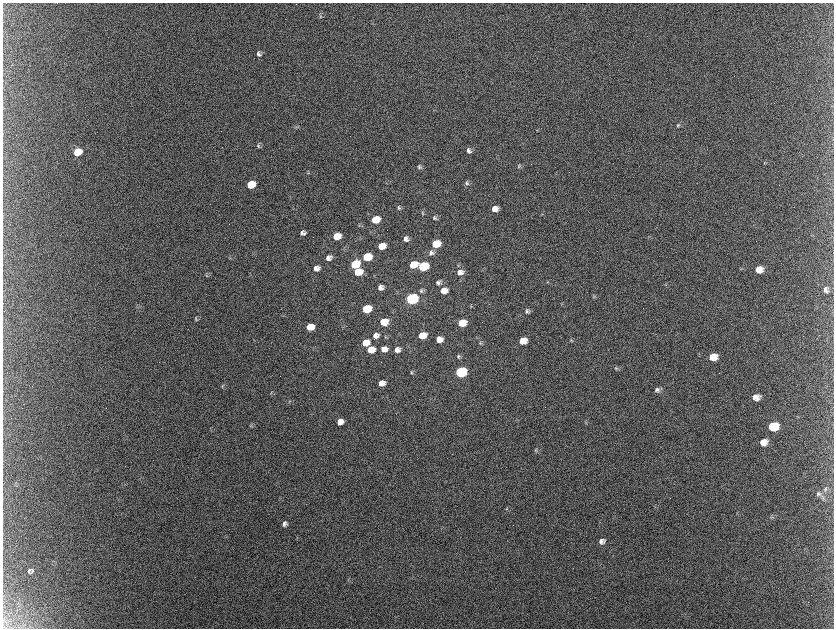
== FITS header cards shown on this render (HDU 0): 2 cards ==
NAXIS1  =                 1663 / length of data axis 1
NAXIS2  =                 1252 / length of data axis 2

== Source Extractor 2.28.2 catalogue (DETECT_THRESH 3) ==
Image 1663 x 1252 px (HDU 0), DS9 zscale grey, zoomed out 1/2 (1 PNG px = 2 x 2 image px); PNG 836 x 630 px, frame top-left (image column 2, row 1251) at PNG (3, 3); no overlay
Background 2140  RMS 32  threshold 94.5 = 3 sigma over >= 5 px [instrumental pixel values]
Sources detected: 98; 10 cannot appear on this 1/2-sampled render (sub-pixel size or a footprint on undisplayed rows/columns) and are not listed; the other 88 listed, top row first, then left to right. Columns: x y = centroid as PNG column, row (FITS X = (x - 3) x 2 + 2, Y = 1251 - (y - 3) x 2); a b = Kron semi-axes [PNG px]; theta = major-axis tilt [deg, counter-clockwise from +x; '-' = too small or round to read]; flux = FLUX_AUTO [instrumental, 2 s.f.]
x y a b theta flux
320 16 5 4 - 9.6e+03
259 54 7 5 -31 1.9e+04
678 125 6 5 - 1.2e+04
537 130 3 2 - 3.6e+03
258 145 7 5 -67 1.3e+04
469 150 6 5 - 2.4e+04
77 152 7 6 - 1.9e+05
419 167 6 4 -71 1.2e+04
519 167 6 3 25 1.0e+04
308 173 5 3 - 7.1e+03
467 183 7 5 87 1.7e+04
251 184 6 5 - 2.6e+05
399 208 6 5 - 1.3e+04
495 209 6 5 - 5.8e+04
422 213 5 3 - 6.4e+03
542 214 3 2 - 3.5e+03
434 218 5 5 - 1.4e+04
375 220 6 5 - 2.2e+05
359 225 4 3 - 6.2e+03
302 233 5 4 - 1.9e+04
304 234 6 3 46 8.1e+03
337 236 6 5 - 1.5e+05
406 239 6 5 - 2.8e+04
436 244 7 5 12 1.9e+05
381 246 6 5 - 1.2e+05
431 253 7 7 - 2.4e+04
367 257 6 5 - 3.2e+05
328 258 6 5 - 3.3e+04
355 264 7 5 20 3.0e+05
413 264 7 5 22 1.2e+05
423 266 7 5 14 5.1e+05
316 268 6 5 - 4.3e+04
759 270 7 6 - 7.8e+04
358 272 6 5 - 2.0e+05
460 272 7 6 - 4.8e+04
206 275 7 3 -83 8.3e+03
438 282 6 6 - 1.9e+04
547 282 4 2 - 4.3e+03
381 287 6 5 - 3.2e+04
444 290 6 5 - 6.8e+04
825 290 8 6 -66 2.8e+04
421 291 7 5 87 1.6e+04
593 296 5 3 - 6.8e+03
412 299 7 5 13 1.5e+06
471 306 4 3 - 5.6e+03
366 309 6 5 - 3.7e+05
527 311 6 5 - 1.7e+04
196 318 6 3 -81 7.2e+03
384 322 6 5 - 1.5e+05
462 323 6 5 - 2.0e+05
310 327 6 5 - 1.5e+05
376 335 6 5 - 4.6e+04
422 335 6 5 - 1.2e+05
385 337 5 3 - 7.0e+03
439 339 6 5 - 5.9e+04
571 340 4 3 - 8.0e+03
523 341 7 6 - 9.3e+04
365 343 6 5 - 1.2e+05
480 343 6 4 -88 9.3e+03
384 349 6 5 - 6.2e+04
371 350 6 5 - 1.2e+05
397 350 6 5 - 3.7e+04
458 356 6 5 - 1.1e+04
713 357 7 6 - 1.2e+05
616 368 5 4 - 9.4e+03
411 372 6 4 80 8.4e+03
461 372 7 6 - 1.2e+06
381 383 6 5 - 5.2e+04
222 387 5 3 - 6.8e+03
657 390 7 6 - 2.3e+04
271 393 6 2 80 5.3e+03
756 397 7 6 - 5.9e+04
289 402 5 3 - 5.3e+03
340 422 6 5 - 6.0e+04
585 422 3 2 - 3.8e+03
250 426 6 4 -90 7.8e+03
773 426 8 6 5 3.3e+05
763 442 7 6 - 7.3e+04
536 450 6 4 90 8.5e+03
825 489 7 5 78 1.8e+04
818 494 7 4 69 1.3e+04
823 498 6 4 -84 1.4e+04
655 506 4 2 - 4.4e+03
506 508 4 4 - 6.7e+03
771 517 5 4 - 8.2e+03
285 524 6 5 - 2.1e+04
602 541 6 6 - 3.1e+04
30 571 6 5 - 1.9e+04
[10 sub-pixel or undisplayed-footprint detections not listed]